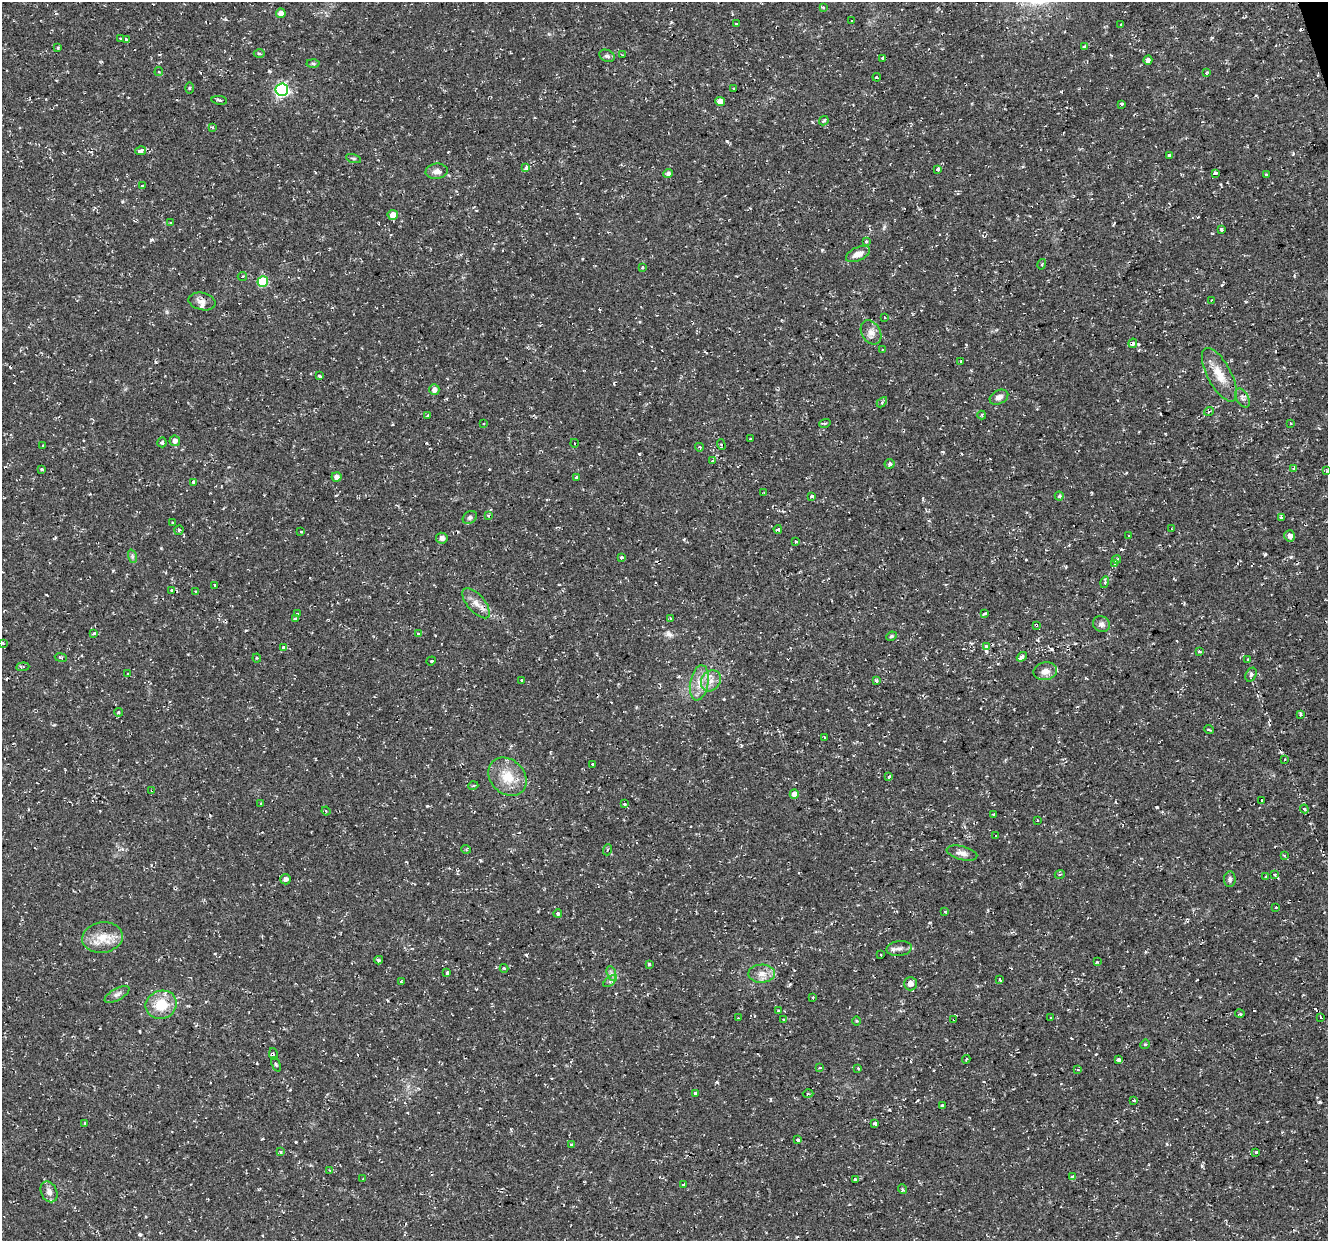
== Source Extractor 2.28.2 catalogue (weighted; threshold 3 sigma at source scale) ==
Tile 10 of 4 x 4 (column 2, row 3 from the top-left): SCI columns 1327-2652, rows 1346-2584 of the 5303 x 5123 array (HDU 1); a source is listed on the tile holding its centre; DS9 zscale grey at full resolution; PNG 1330 x 1243 px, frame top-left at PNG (2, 2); each listed source drawn as its Kron ellipse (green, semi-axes under 4 px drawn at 4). Shown black and unused: <1% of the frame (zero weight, under 2 of 3 exposures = <1% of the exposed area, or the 3 px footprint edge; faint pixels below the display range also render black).
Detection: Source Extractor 2.28.2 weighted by HDU 2 'WHT'; one run over the whole footprint, this tile lists its part. Background 0.0251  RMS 0.0042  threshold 0.0187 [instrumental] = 3 sigma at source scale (4.5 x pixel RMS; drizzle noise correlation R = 1.50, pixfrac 1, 0.0396/0.0396 arcsec/px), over >= 5 px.
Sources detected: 242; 30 cosmic-ray / hot-pixel residue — neither listed nor drawn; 2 inside a brighter listed object's ellipse — not listed separately; the other 210 listed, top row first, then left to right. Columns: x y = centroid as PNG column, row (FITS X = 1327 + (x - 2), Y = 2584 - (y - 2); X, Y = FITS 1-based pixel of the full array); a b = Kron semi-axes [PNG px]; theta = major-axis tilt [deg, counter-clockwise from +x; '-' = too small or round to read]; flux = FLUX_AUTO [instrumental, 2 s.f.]
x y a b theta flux
823 8 4 3 - 1.4
281 13 5 5 - 2.8
852 20 3 3 - 2
736 24 3 2 - 0.56
1121 24 3 2 - 0.8
121 38 3 3 - 1.3
127 40 4 3 - 2.7
1085 46 3 3 - 1.1
58 48 3 3 - 0.47
259 53 6 3 0 0.55
622 55 2 2 - 0.3
607 56 8 5 -26 1
883 58 3 3 - 0.55
1148 60 4 4 - 1.4
313 63 6 4 -2 0.58
159 72 4 4 - 0.67
1207 72 4 3 - 0.83
877 77 4 3 - 0.46
189 88 5 3 - 0.51
734 89 3 2 - 0.37
282 90 6 6 - 78
219 100 8 3 -8 0.73
720 102 5 4 - 3
1122 104 3 3 - 0.76
824 121 5 3 - 0.66
212 127 3 3 - 1.2
140 151 5 3 - 5.2
1169 155 3 3 - 2.4
353 159 8 3 -19 0.57
526 168 4 3 - 4.7
938 169 3 3 - 2.8
437 171 11 7 6 2.1
668 173 5 4 - 1.5
1215 173 4 3 - 19
1266 175 3 3 - 3
142 185 3 3 - 1.1
393 215 5 5 - 3.4
171 222 3 3 - 1.1
1221 229 4 3 - 2.4
866 241 3 3 - 1.7
858 254 13 7 24 3.5
1042 264 5 3 - 0.44
642 267 3 3 - 1.5
242 277 4 4 - 0.93
263 282 5 5 - 23
1211 300 3 2 - 0.47
202 301 14 8 -13 2.4
885 317 3 3 - 0.5
871 332 13 9 -59 2.8
1133 343 5 3 - 1
882 350 4 2 - 0.4
961 361 4 2 - 0.37
1219 375 30 12 -62 7.9
319 376 4 3 - 2.3
434 390 5 5 - 2.1
999 397 10 7 27 2
1242 398 10 6 -60 1.5
882 402 6 4 45 0.74
1209 411 5 3 - 0.46
982 415 4 4 - 0.5
427 416 3 3 - 1.3
825 423 6 3 18 0.52
483 424 3 3 - 0.73
1291 424 3 3 - 1.4
751 439 3 3 - 0.57
175 441 5 5 - 1.9
162 442 5 4 - 0.96
574 443 4 3 - 0.36
721 445 5 3 - 0.55
42 446 3 2 - 0.44
699 447 4 3 - 0.74
712 460 3 2 - 0.36
890 464 5 5 - 0.91
1294 468 3 3 - 3.7
42 469 3 3 - 1.7
1327 471 3 3 - 0.54
336 477 5 4 - 2.1
576 478 3 3 - 2.2
194 482 3 3 - 3.3
764 493 4 2 - 0.32
812 496 4 3 - 1.5
1059 496 4 4 - 0.72
488 515 3 3 - 0.74
470 517 8 5 32 0.94
1281 518 4 3 - 0.56
173 523 4 2 - 0.46
778 529 4 3 - 2.3
1172 529 3 3 - 0.37
179 530 5 4 - 0.68
301 531 3 3 - 1.4
1129 535 3 3 - 1.1
1290 536 5 5 - 2
442 538 5 5 - 2.2
795 542 3 3 - 4.5
132 556 7 4 -72 0.81
622 558 3 3 - 1.4
1117 559 4 3 - 1.4
1115 564 4 3 - 1.1
1105 582 6 3 74 0.77
215 585 4 2 - 0.35
172 590 3 3 - 0.35
196 592 4 3 - 0.43
476 603 18 8 -49 3.7
985 613 4 3 - 1.3
297 614 4 3 - 2
295 618 4 3 - 4.7
670 618 3 2 - 0.85
1101 624 9 7 -33 1.6
1036 625 4 3 - 0.87
94 633 4 3 - 1.8
418 634 3 3 - 1.4
891 636 5 4 - 0.66
3 643 3 3 - 0.78
283 647 3 3 - 1.8
986 647 3 3 - 3.6
1199 652 3 3 - 1.8
61 657 6 3 -10 0.54
1022 657 5 3 - 6.3
257 658 4 4 - 0.47
1248 660 3 3 - 0.8
431 661 5 4 - 0.45
23 667 6 3 5 0.53
1045 671 12 9 10 3.1
128 673 3 3 - 1
1251 675 7 5 63 1.1
522 680 3 3 - 0.96
711 681 11 9 52 3.6
876 681 3 3 - 1.5
699 683 18 9 79 5.2
119 712 4 3 - 0.55
1300 715 4 3 - 0.75
1209 729 5 3 - 0.43
824 737 3 2 - 0.5
1285 759 2 2 - 0.43
592 764 3 3 - 2.7
889 776 3 3 - 1
507 777 21 17 -46 9.8
473 786 5 3 - 0.41
152 790 3 3 - 0.64
794 794 4 4 - 3
1262 800 3 3 - 1.5
261 804 3 3 - 0.58
625 804 3 3 - 0.38
1304 809 4 3 - 0.6
326 811 4 3 - 0.34
994 815 4 4 - 0.55
1037 820 3 2 - 0.34
995 836 3 2 - 0.62
466 849 5 4 - 0.58
607 850 5 3 - 0.54
962 853 16 7 -14 2.4
1284 855 4 3 - 0.53
1060 874 5 3 - 0.51
1275 874 3 3 - 1.3
1266 876 4 3 - 0.75
286 879 5 5 - 1.3
1230 879 8 6 82 1.1
1276 908 3 2 - 0.55
945 912 4 3 - 0.47
558 914 4 4 - 1.4
102 937 20 15 10 7.8
899 948 12 7 8 2.2
881 955 3 2 - 0.28
379 960 4 3 - 0.65
1097 962 2 2 - 0.33
649 965 3 3 - 1.4
504 968 4 3 - 0.56
447 973 4 3 - 1.8
611 973 7 4 -71 1.2
762 974 13 9 1 3.5
1000 980 4 3 - 0.84
401 981 3 3 - 0.41
610 981 8 4 37 0.95
910 984 7 6 - 2.3
117 994 14 6 29 1.5
813 998 3 2 - 0.31
161 1005 16 14 20 11
778 1010 3 3 - 0.7
1240 1014 5 3 - 0.49
1320 1017 3 3 - 1
738 1018 2 2 - 0.3
1050 1018 3 2 - 0.38
783 1019 3 2 - 0.3
954 1019 2 2 - 0.58
856 1021 5 3 - 0.38
1145 1044 5 4 - 0.46
273 1054 6 3 -79 0.47
966 1059 4 3 - 0.38
1118 1060 4 3 - 27
276 1064 8 3 -66 0.67
820 1067 4 3 - 0.59
858 1068 4 3 - 0.49
1077 1069 4 3 - 0.54
695 1093 4 3 - 1.9
808 1094 5 3 - 0.44
1134 1100 3 3 - 0.79
942 1105 3 3 - 2
85 1123 4 3 - 0.36
875 1123 3 3 - 1.5
798 1140 3 3 - 2.3
571 1144 3 3 - 3.4
281 1152 4 3 - 0.76
1256 1152 3 3 - 2.3
329 1170 4 2 - 0.3
1072 1176 3 3 - 1.1
363 1179 3 2 - 0.7
855 1179 3 3 - 1.3
684 1185 4 3 - 6.6
902 1189 5 3 - 0.52
49 1192 11 8 -65 2.2
Overlapping masked pixels (flux is a lower limit): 4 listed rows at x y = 476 603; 1036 625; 152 790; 954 1019
Isophote crosses this tile's border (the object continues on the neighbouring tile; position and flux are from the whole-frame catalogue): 2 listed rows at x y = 1327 471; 3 643
Unlisted compact peaks at least as high as the median listed source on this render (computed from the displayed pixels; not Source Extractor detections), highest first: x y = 526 955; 639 454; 822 250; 151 240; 1291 557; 1202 1166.